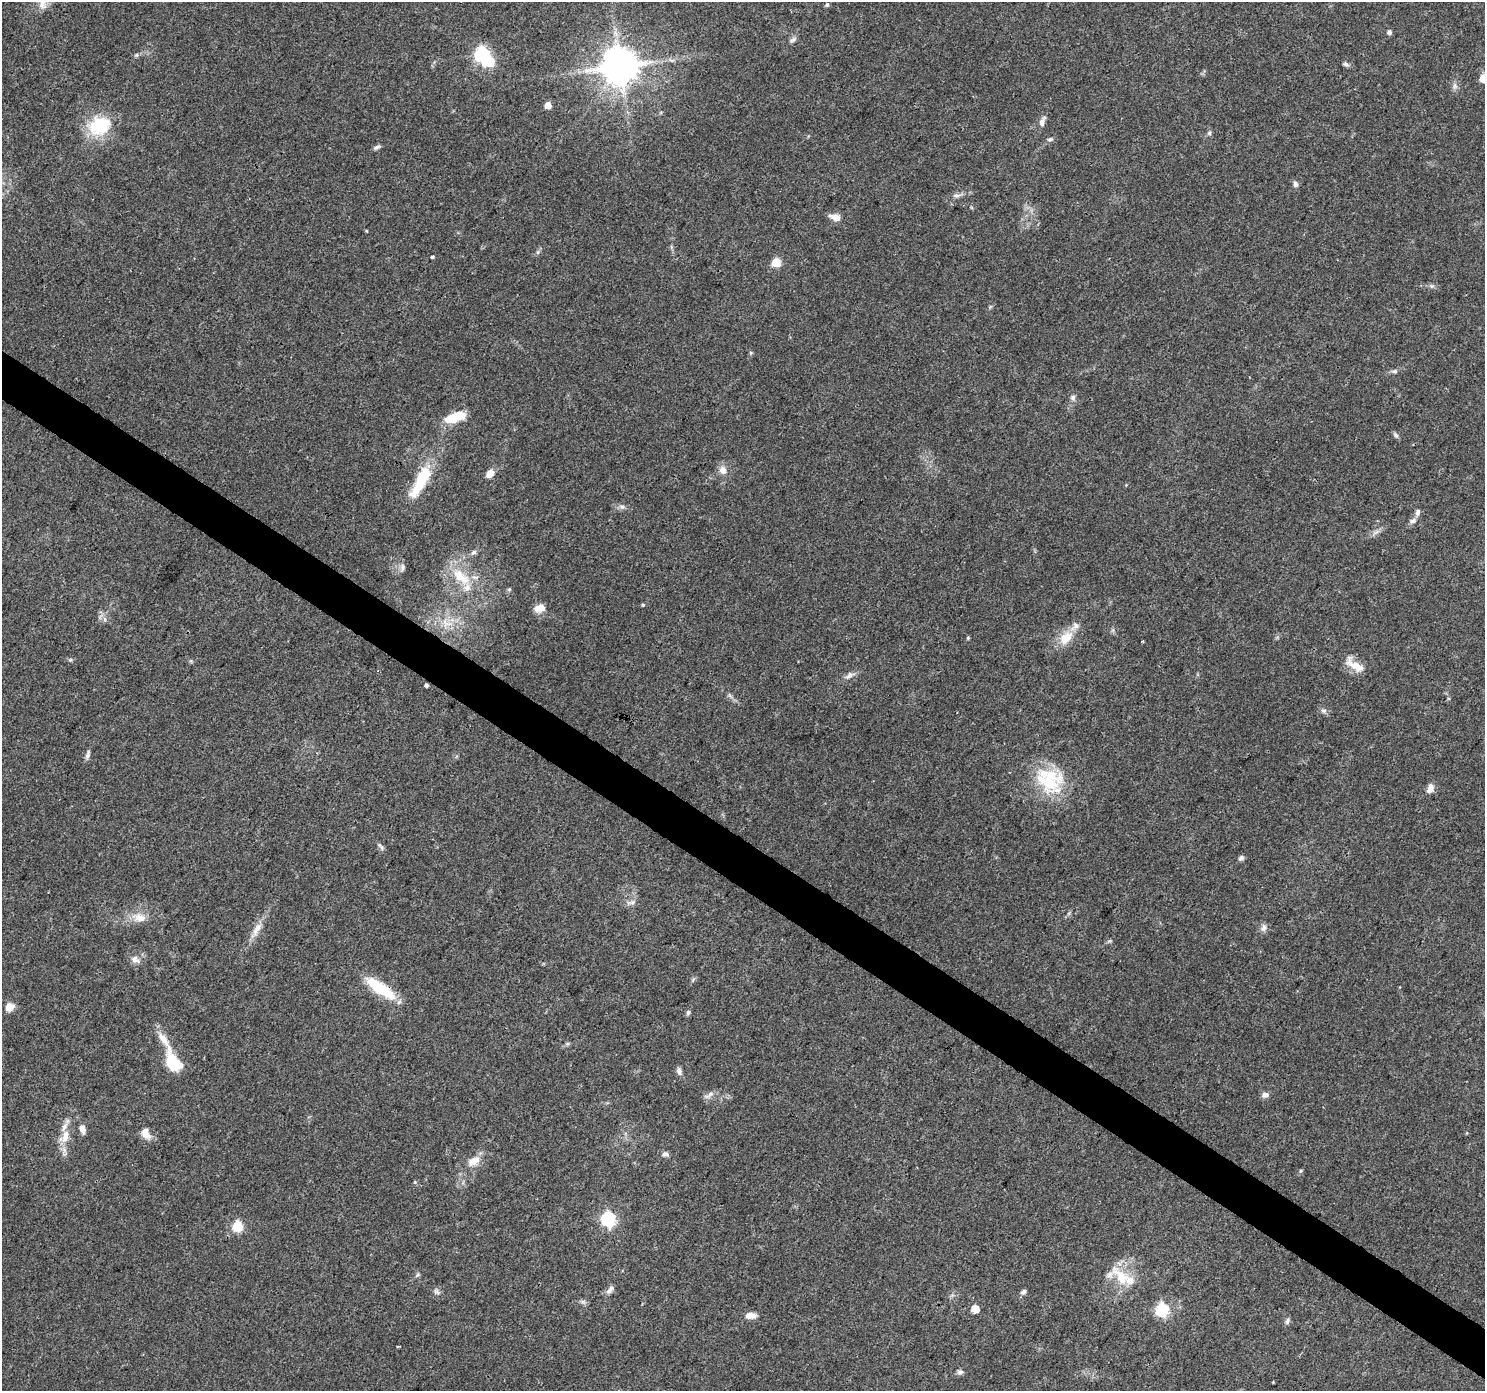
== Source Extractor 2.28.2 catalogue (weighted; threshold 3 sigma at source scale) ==
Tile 6 of 4 x 4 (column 2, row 2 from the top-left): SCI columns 1484-2966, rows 2964-4352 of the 5942 x 5993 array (HDU 1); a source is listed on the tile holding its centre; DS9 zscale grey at full resolution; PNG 1487 x 1393 px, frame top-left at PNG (2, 2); no overlay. Shown black and unused: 4% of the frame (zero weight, under 3 of 4 exposures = <1% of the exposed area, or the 3 px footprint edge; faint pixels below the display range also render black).
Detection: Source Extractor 2.28.2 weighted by HDU 2 'WHT'; one run over the whole footprint, this tile lists its part. Background 0.0446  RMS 0.0036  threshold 0.016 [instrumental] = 3 sigma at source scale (4.5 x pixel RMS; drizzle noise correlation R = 1.50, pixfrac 1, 0.0396/0.0396 arcsec/px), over >= 5 px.
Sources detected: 95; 1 inside a brighter object's white glare — not listed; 6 inside a brighter listed object's ellipse — not listed separately; the other 88 listed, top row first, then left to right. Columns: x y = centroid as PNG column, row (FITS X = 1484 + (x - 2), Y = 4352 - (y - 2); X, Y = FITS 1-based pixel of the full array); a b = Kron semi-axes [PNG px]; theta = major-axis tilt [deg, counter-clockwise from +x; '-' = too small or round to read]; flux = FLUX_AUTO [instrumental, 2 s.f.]
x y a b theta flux
827 5 5 5 - 0.68
1389 32 5 5 - 1.1
793 40 11 5 37 1
136 55 6 5 - 0.54
482 55 7 6 - 76
671 60 7 4 -19 0.71
1346 64 8 6 -28 0.85
620 66 11 10 - 1100
1483 78 5 5 - 12
1454 86 9 7 70 1.3
548 105 5 5 - 4.6
1042 122 14 7 69 1.9
99 126 31 24 19 16
1209 133 7 5 64 0.77
1050 139 8 5 8 0.81
377 147 10 5 27 0.92
1295 184 9 6 -80 1.1
957 196 9 6 4 1.3
836 218 13 8 -16 2.9
538 252 7 4 72 0.64
432 257 4 3 - 0.61
776 262 5 5 - 14
1432 286 6 6 - 0.74
751 353 6 4 -46 0.45
1394 371 8 5 7 0.92
1073 398 8 6 -90 1.1
455 417 26 10 17 8.9
1395 435 9 5 -53 0.83
723 470 10 9 - 2.7
490 474 10 7 42 3
422 478 21 10 63 17
622 507 9 6 -15 1.2
1418 512 9 6 72 1.3
1413 521 11 6 21 1.4
1376 532 9 4 32 1.1
474 552 9 6 30 1
402 567 11 6 83 1.2
461 577 33 15 -41 12
509 589 6 5 - 0.52
643 605 4 4 - 0.43
539 608 12 8 16 3.9
446 623 18 12 -22 5.9
968 638 5 4 - 0.46
1066 638 21 13 44 6.9
1143 641 4 3 - 0.34
70 660 6 4 18 0.51
1355 665 28 10 -35 5.5
849 675 13 7 43 1.7
426 685 4 3 - 0.88
1324 711 8 6 0 1
88 754 13 5 74 1.2
1050 780 41 31 -36 23
1430 788 11 8 71 2.4
381 847 12 5 -49 1
1241 858 8 6 48 0.9
632 903 14 7 5 1.7
139 918 20 12 -9 5
1264 928 11 8 61 1.5
256 930 28 8 59 4.4
1110 941 8 3 5 0.48
134 959 10 9 - 2.1
380 988 41 12 -34 15
9 1007 10 8 39 3.4
688 1013 7 5 74 0.7
567 1044 6 4 18 0.58
173 1061 29 15 -65 12
679 1071 11 6 -73 1.3
709 1095 17 5 34 1.5
1265 1095 9 7 14 1.5
82 1129 9 6 -73 2.3
145 1133 15 10 -63 3.4
65 1136 20 10 70 5.1
665 1154 9 5 -3 1.1
474 1161 19 10 33 4.4
1300 1171 6 3 71 0.43
415 1182 5 4 - 0.42
608 1219 7 6 - 72
237 1226 6 5 - 28
1122 1278 30 16 -62 11
610 1290 14 6 49 1.5
437 1292 10 6 -32 1.1
1023 1292 8 5 43 1
583 1302 7 4 0 0.79
975 1309 5 5 - 9.1
1162 1310 6 6 - 56
751 1316 13 7 0 2.7
1287 1321 9 6 67 0.94
960 1372 8 7 - 1
Overlapping masked pixels (flux is a lower limit): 1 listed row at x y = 380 988
Isophote crosses this tile's border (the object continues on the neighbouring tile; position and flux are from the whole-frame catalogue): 1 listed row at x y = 1483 78